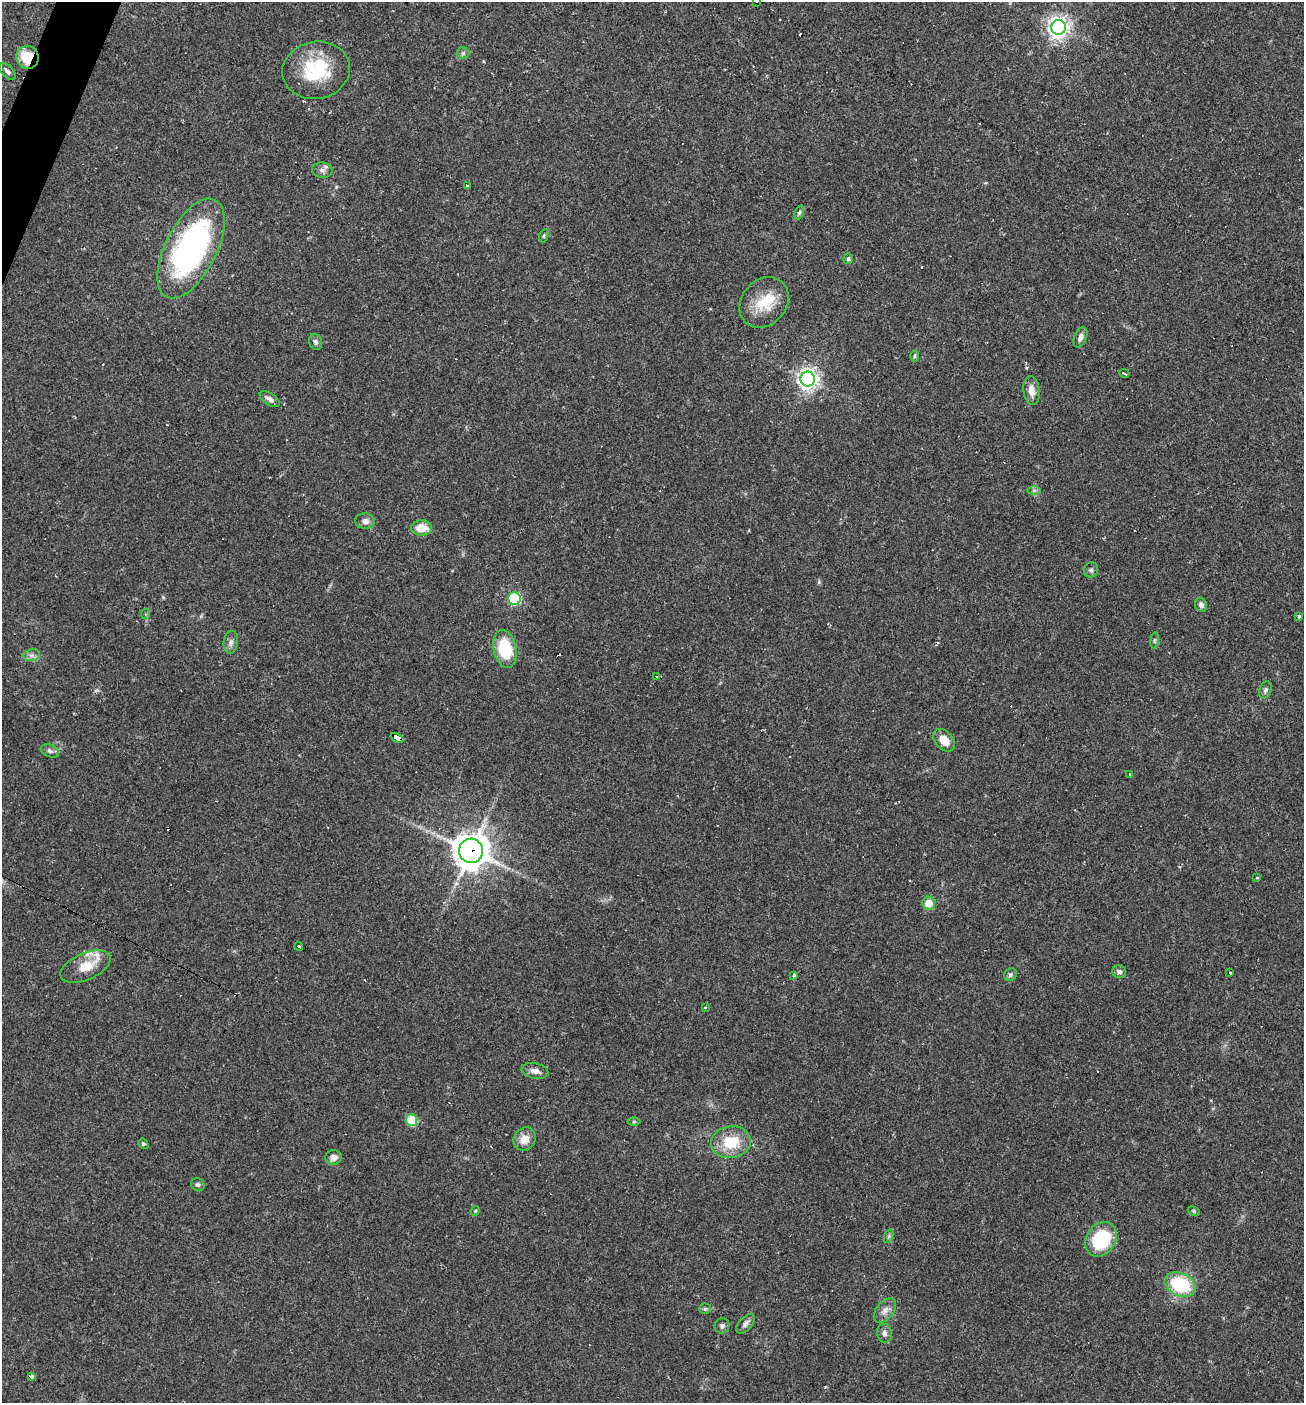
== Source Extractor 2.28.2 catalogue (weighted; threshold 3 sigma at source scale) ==
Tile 11 of 4 x 4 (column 3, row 3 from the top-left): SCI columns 2743-4044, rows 1403-2803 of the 5617 x 5606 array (HDU 1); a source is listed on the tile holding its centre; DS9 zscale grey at full resolution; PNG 1306 x 1405 px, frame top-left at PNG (2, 2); each listed source drawn as its Kron ellipse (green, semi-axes under 4 px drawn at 4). Shown black and unused: <1% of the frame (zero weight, under 2 of 3 exposures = <1% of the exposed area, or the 3 px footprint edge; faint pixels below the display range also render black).
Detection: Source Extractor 2.28.2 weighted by HDU 2 'WHT'; one run over the whole footprint, this tile lists its part. Background 0.0642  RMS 0.0053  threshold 0.0239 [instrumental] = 3 sigma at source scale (4.5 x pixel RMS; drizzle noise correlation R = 1.50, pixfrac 1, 0.05/0.05 arcsec/px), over >= 5 px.
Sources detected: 83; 14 cosmic-ray / hot-pixel residue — neither listed nor drawn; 2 inside a brighter listed object's ellipse — not listed separately; the other 67 listed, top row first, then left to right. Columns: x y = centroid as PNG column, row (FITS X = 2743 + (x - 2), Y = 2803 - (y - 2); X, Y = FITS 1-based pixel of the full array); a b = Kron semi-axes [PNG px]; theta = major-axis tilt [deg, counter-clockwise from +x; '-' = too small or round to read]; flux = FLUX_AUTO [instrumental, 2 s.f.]
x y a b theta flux
757 2 3 2 - 0.7
1058 27 7 7 - 350
463 53 6 6 - 1.1
28 57 12 11 - 17
316 70 34 28 10 31
8 72 10 5 -45 1.8
322 170 10 7 -8 2.4
467 185 3 3 - 1.4
799 212 7 4 70 0.88
544 236 7 4 70 0.74
191 248 54 25 63 130
848 259 5 5 - 0.87
764 302 27 22 49 16
1080 337 10 6 68 2.4
315 342 8 6 -71 1.5
914 356 6 4 89 0.86
1124 374 5 2 - 1.8
808 379 7 7 - 310
1031 390 15 8 -82 4.8
270 399 11 5 -33 2.3
1034 490 6 4 0 0.92
365 521 10 7 -6 2.6
421 528 10 7 0 9.9
1091 570 8 7 - 1.5
514 599 6 6 - 46
1201 605 7 6 - 2
145 614 5 4 - 0.71
1299 616 3 3 - 2.3
1154 640 8 4 81 0.85
231 642 11 7 83 2.3
505 649 19 11 -78 25
32 655 8 6 11 1.7
657 677 3 3 - 1.2
1265 690 9 5 70 1.3
397 738 7 4 -28 44
944 740 13 8 -48 7.3
50 751 9 6 -23 1.7
1130 774 2 2 - 0.38
471 851 12 12 - 900
1257 878 3 3 - 1.5
929 903 6 6 - 8.2
299 946 4 3 - 3.3
85 967 26 13 24 12
1119 972 7 6 - 2
1230 973 3 3 - 1.7
794 975 4 3 - 1.4
1010 975 7 6 - 1.4
705 1007 3 2 - 0.51
535 1071 13 7 -12 3.4
411 1120 6 6 - 18
634 1122 6 4 -1 0.71
525 1139 12 10 53 5.9
731 1142 20 16 8 17
143 1144 5 4 - 0.8
334 1157 8 7 - 3.1
198 1185 7 6 - 1.2
475 1211 5 3 - 0.55
1194 1211 6 4 -28 0.69
889 1236 7 4 72 0.92
1101 1239 18 14 56 32
1180 1285 16 11 -25 30
705 1309 5 5 - 0.85
885 1311 14 8 51 3.6
745 1324 12 6 48 2.2
722 1326 8 7 - 1.4
884 1333 9 7 -78 2.1
31 1376 4 3 - 7.7
Overlapping masked pixels (flux is a lower limit): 4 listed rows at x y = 28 57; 505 649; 397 738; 471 851
Isophote crosses this tile's border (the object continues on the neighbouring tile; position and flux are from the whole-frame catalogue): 1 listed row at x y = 757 2